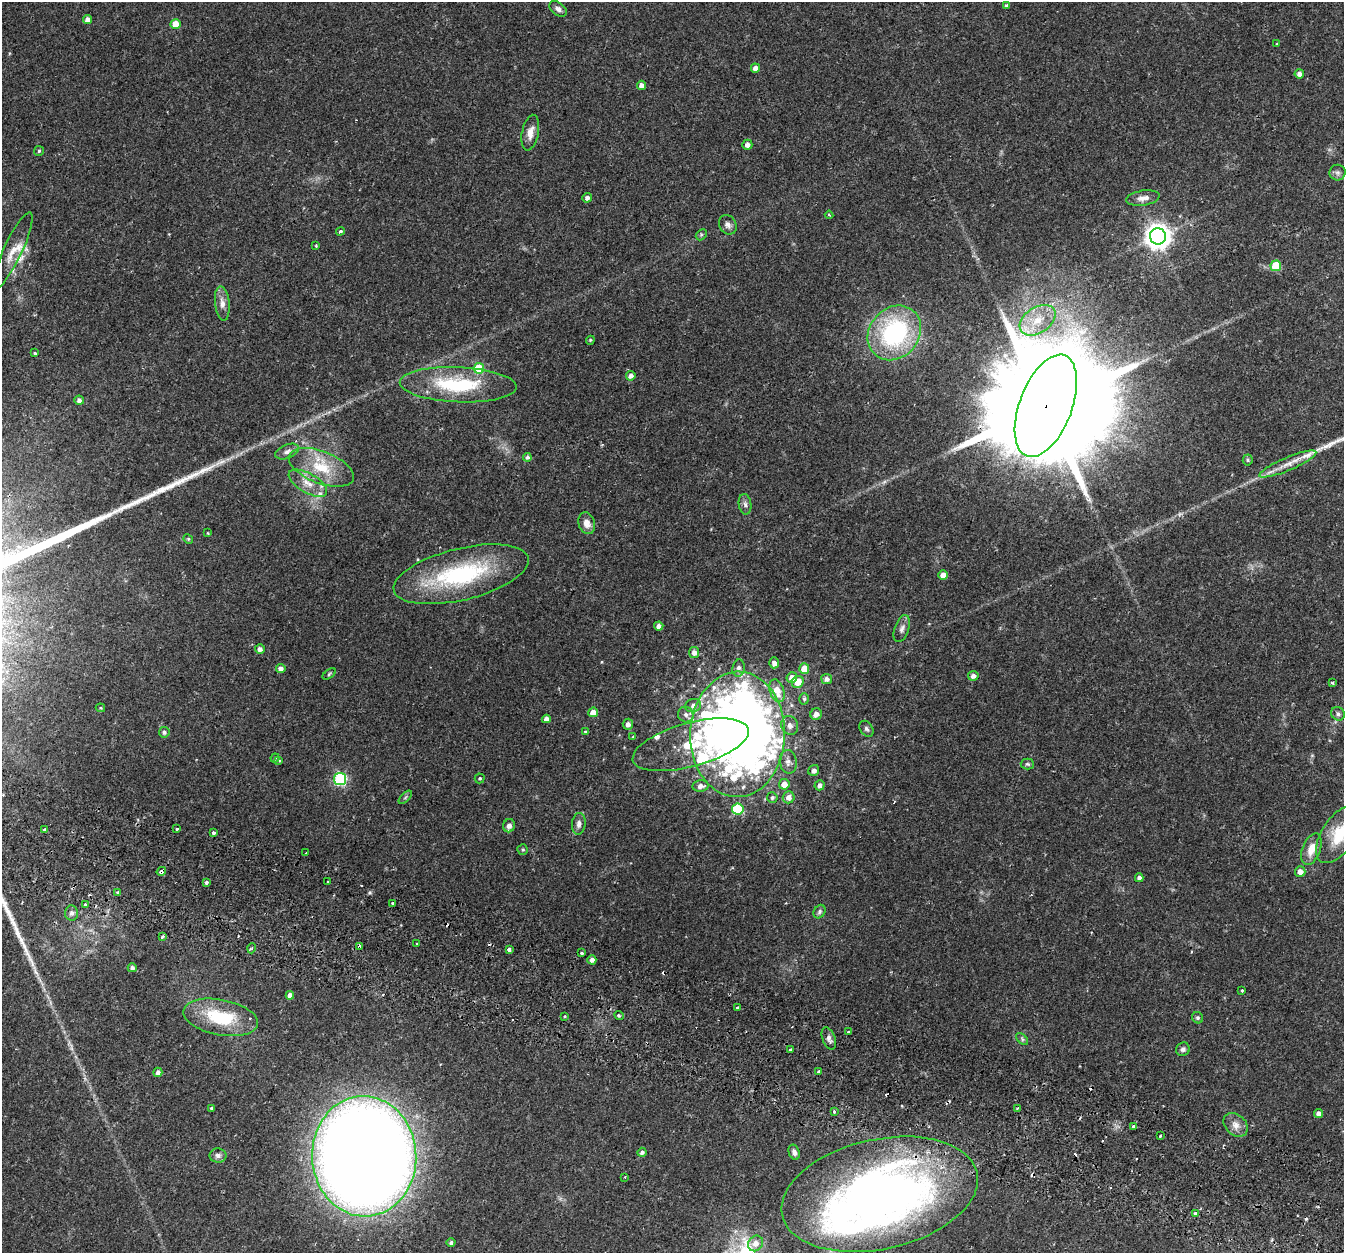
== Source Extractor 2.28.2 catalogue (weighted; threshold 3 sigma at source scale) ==
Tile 6 of 4 x 4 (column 2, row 2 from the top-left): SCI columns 1411-2752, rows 2798-4048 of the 5514 x 5654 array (HDU 1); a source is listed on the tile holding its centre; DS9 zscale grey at full resolution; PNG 1346 x 1255 px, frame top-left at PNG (2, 2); each listed source drawn as its Kron ellipse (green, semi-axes under 4 px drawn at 4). Shown black and unused: <1% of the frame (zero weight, under 2 of 3 exposures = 5% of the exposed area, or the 3 px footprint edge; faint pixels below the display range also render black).
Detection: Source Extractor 2.28.2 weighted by HDU 2 'WHT'; one run over the whole footprint, this tile lists its part. Background 0.0481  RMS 0.0041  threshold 0.0184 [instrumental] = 3 sigma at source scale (4.5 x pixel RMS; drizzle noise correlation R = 1.50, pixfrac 1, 0.0396/0.0396 arcsec/px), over >= 5 px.
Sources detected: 178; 2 too faint to see at this stretch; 5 inside a brighter object's white glare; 18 cosmic-ray / hot-pixel residue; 1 long thin detection or spike segment (spike, bleed or trail) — neither listed nor drawn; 6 inside a brighter listed object's ellipse — not listed separately; the other 146 listed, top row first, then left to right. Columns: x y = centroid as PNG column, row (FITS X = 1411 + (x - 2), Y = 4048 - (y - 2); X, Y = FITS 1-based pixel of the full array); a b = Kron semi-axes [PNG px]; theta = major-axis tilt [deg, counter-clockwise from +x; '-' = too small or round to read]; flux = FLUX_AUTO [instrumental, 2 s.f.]
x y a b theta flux
1007 6 3 3 - 0.98
558 9 10 6 -36 1.7
87 19 5 4 - 2
176 24 5 5 - 8.1
1277 44 3 2 - 0.31
755 68 4 4 - 2.5
1299 74 5 4 - 1.8
642 85 4 4 - 2.4
530 133 18 8 78 3.5
747 145 5 5 - 1.9
39 151 5 5 - 0.58
1338 173 8 8 - 1.3
587 198 5 4 - 1.6
1143 198 17 7 9 2.6
829 215 4 3 - 0.37
728 225 10 8 -57 1.9
340 231 4 3 - 0.86
701 235 6 4 46 0.61
1158 236 8 8 - 420
316 246 3 3 - 0.45
13 251 42 9 65 6.9
1276 266 5 5 - 15
222 303 17 7 -84 2.9
1038 320 20 13 33 9.1
894 333 29 24 49 56
590 340 4 4 - 0.47
34 353 3 3 - 1
479 368 5 5 - 16
631 376 5 4 - 2
458 385 58 17 -2 32
79 400 4 4 - 1.5
1046 406 54 26 69 19000
287 452 12 7 23 1.9
527 457 4 4 - 1.4
1248 460 5 5 - 0.59
1288 464 31 6 23 5.4
321 467 34 16 -21 15
308 483 21 9 -30 5.6
745 504 10 6 -81 1.4
587 523 11 8 -73 2.8
208 533 4 2 - 0.26
188 539 5 4 - 0.48
461 574 69 26 14 49
943 575 5 5 - 4.7
659 626 4 4 - 1.9
902 629 14 7 70 1.9
260 649 5 5 - 1.7
694 652 5 5 - 2.2
774 663 5 5 - 2
739 668 8 6 82 1.5
804 668 5 5 - 5.8
281 669 4 4 - 1.9
329 674 7 4 37 0.57
973 676 5 5 - 1.7
792 677 5 5 - 3.6
827 679 5 5 - 1.8
798 682 6 5 - 4.8
1333 683 3 3 - 0.53
777 691 12 7 -72 6.4
804 699 6 5 - 0.74
693 705 8 6 13 1.6
100 708 5 4 - 0.6
593 712 5 4 - 4.1
816 714 6 5 - 2.3
1338 714 7 6 - 1.2
686 715 8 7 - 1.9
546 719 4 4 - 2
628 724 5 5 - 1.9
790 726 10 8 -67 2.2
866 729 9 6 -54 1
164 732 5 5 - 1.1
586 732 3 3 - 1.2
738 734 63 47 89 600
633 737 4 4 - 0.32
691 745 60 22 15 28
275 758 4 4 - 0.48
279 760 4 3 - 0.57
788 762 12 8 -81 2.3
1027 764 7 5 -2 0.75
814 770 6 5 - 1.9
480 778 5 5 - 0.56
340 779 6 6 - 55
784 784 5 5 - 4.1
820 785 5 5 - 1.6
700 786 8 5 6 2.2
405 797 8 3 45 0.61
789 797 6 6 - 2.8
772 798 5 5 - 0.73
738 809 6 5 - 24
579 824 11 7 83 1.9
509 826 7 6 - 2.4
177 829 3 3 - 1.9
45 830 3 3 - 1.8
214 832 3 3 - 5.6
1339 834 33 17 55 16
1311 849 16 9 69 5.7
523 850 5 5 - 0.61
306 853 3 2 - 0.51
161 871 5 3 - 3.7
1300 872 5 5 - 2.7
1139 878 4 4 - 1.5
206 882 3 3 - 1.9
328 882 3 3 - 1.4
118 892 3 3 - 1.1
393 903 4 3 - 1.3
85 904 3 3 - 0.92
820 912 7 5 59 1.1
71 913 7 6 - 1.5
163 937 3 3 - 0.96
416 943 3 3 - 0.97
359 947 4 3 - 1.5
252 948 5 3 - 0.55
509 950 4 3 - 2.7
581 953 3 3 - 0.54
592 960 5 4 - 1.6
132 968 4 4 - 1.3
1242 990 3 3 - 0.82
290 995 4 4 - 2.4
738 1008 3 3 - 1.9
619 1015 5 3 - 0.6
565 1016 3 3 - 0.34
221 1017 38 17 -11 23
1198 1018 6 5 - 0.75
849 1032 3 3 - 3.9
829 1038 12 6 -69 1.7
1022 1039 7 4 -46 0.75
790 1049 3 3 - 0.91
1183 1049 7 6 - 1.4
158 1072 4 4 - 1.5
818 1072 3 2 - 0.78
211 1108 3 3 - 0.57
1017 1108 4 3 - 0.54
834 1112 3 3 - 2
1319 1113 4 4 - 1.9
1236 1125 13 10 -44 3.2
1134 1126 4 3 - 2.1
1160 1136 3 3 - 0.61
642 1152 4 4 - 1
794 1152 8 5 -68 1.5
218 1155 8 7 - 1.6
364 1156 60 52 -87 920
625 1177 3 2 - 0.32
880 1194 100 55 12 320
1195 1213 3 3 - 7.6
451 1243 4 4 - 0.9
755 1243 8 7 - 2.8
Overlapping masked pixels (flux is a lower limit): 4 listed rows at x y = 1046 406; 161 871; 359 947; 880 1194
Isophote crosses this tile's border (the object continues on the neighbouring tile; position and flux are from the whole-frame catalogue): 1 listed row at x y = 1339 834